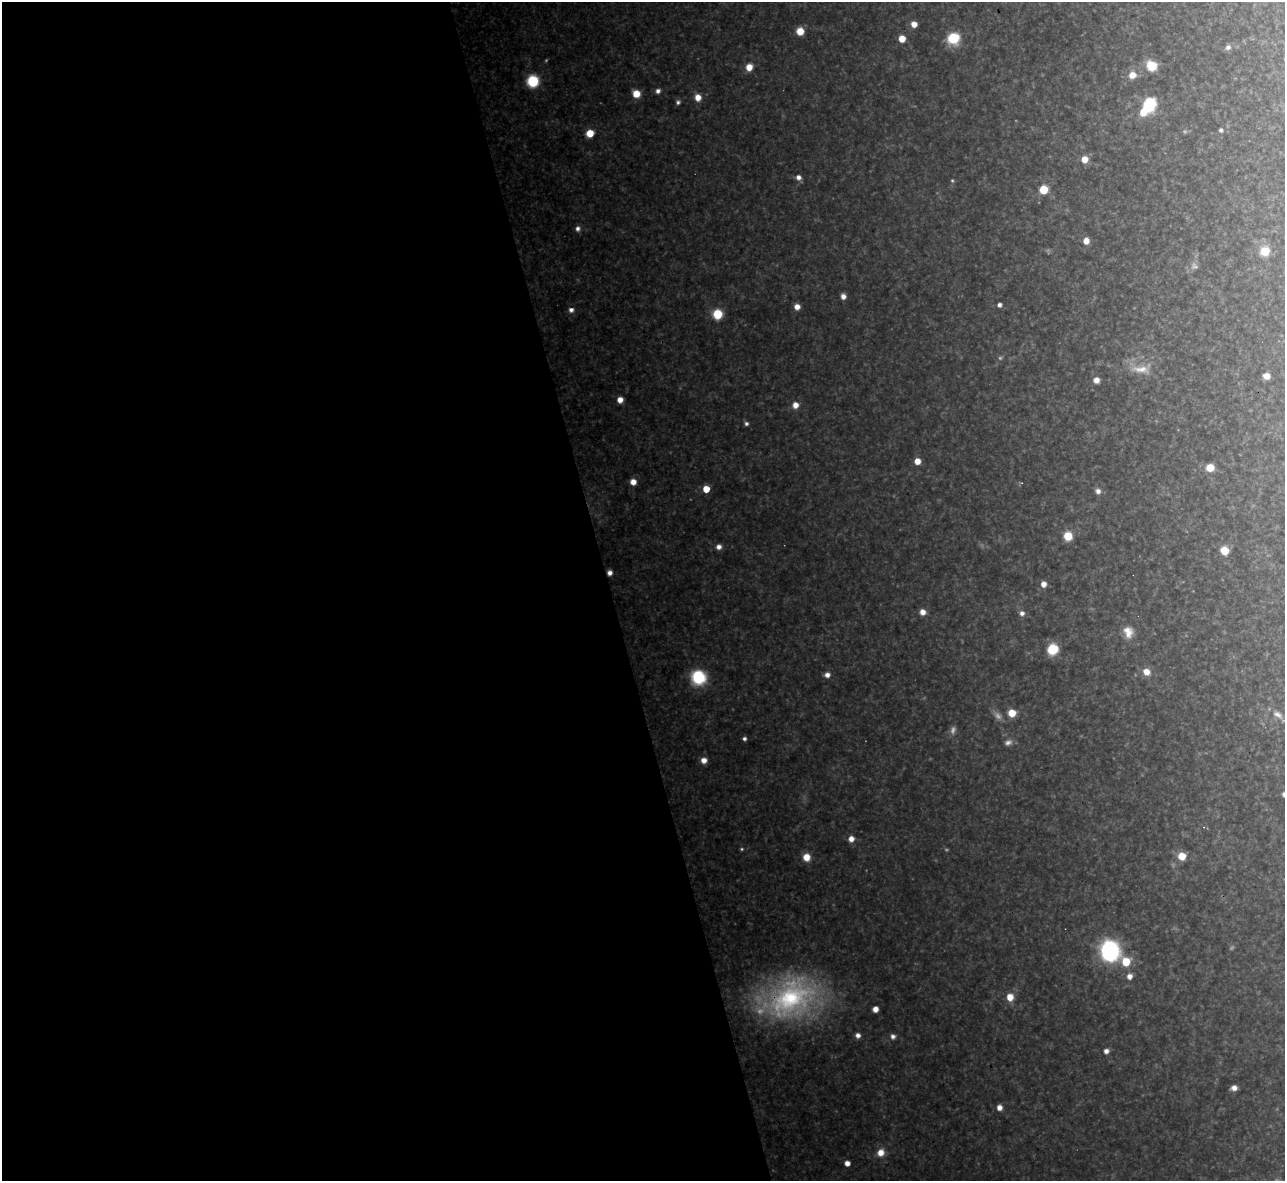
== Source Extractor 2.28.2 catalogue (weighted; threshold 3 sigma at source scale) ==
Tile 9 of 4 x 4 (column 1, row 3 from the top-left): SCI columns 1-1283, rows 1320-2498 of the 5133 x 5115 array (HDU 1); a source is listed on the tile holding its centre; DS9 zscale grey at full resolution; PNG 1287 x 1183 px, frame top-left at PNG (2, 2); no overlay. Shown black and unused: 47% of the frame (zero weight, under 3 of 4 exposures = <1% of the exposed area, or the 3 px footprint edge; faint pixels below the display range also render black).
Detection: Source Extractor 2.28.2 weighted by HDU 2 'WHT'; one run over the whole footprint, this tile lists its part. Background 0.317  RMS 0.019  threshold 0.0876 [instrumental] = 3 sigma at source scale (4.5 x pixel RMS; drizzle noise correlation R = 1.50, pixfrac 1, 0.05/0.05 arcsec/px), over >= 5 px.
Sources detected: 83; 8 too faint to see at this stretch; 1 inside a brighter object's white glare — not listed; the other 74 listed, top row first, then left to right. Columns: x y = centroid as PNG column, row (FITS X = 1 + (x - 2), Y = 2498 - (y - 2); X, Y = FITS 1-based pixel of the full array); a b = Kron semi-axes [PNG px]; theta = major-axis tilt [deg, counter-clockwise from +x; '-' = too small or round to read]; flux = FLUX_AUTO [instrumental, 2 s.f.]
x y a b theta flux
914 24 6 6 - 19
800 31 7 6 - 32
953 38 9 8 - 97
902 39 6 5 - 29
1228 47 7 6 - 7.7
1151 66 11 9 -33 48
749 67 7 7 - 23
1132 75 9 8 - 21
533 81 7 7 - 140
658 91 6 5 - 8.1
636 94 7 6 - 35
698 97 7 7 - 22
678 102 6 6 - 5.5
1149 104 8 7 - 210
1221 130 5 5 - 4.6
590 133 6 6 - 37
1085 159 6 6 - 28
798 177 7 6 - 10
952 180 6 4 -87 3
1044 190 6 6 - 70
578 228 6 6 - 8.5
1086 241 6 5 - 21
1265 251 8 8 - 46
1194 266 11 9 -43 8.9
843 296 6 5 - 12
999 305 5 4 - 6.9
797 307 6 6 - 16
571 310 6 6 - 8.4
717 314 7 6 - 80
1141 369 30 13 3 40
1267 376 5 5 - 21
1096 380 6 5 - 16
620 400 6 6 - 16
795 405 7 7 - 17
746 424 6 5 - 5.3
917 461 5 5 - 24
1210 468 6 6 - 38
633 482 6 6 - 18
706 489 5 5 - 41
1098 491 7 7 - 10
1068 536 7 6 - 51
719 547 6 6 - 11
1224 550 7 6 - 39
610 573 5 5 - 9.7
1043 584 6 5 - 15
923 612 6 6 - 16
1022 613 6 6 - 9.7
1128 632 16 12 -73 25
1053 649 7 7 - 110
1146 672 8 7 - 21
827 675 6 6 - 11
698 677 11 10 - 140
1012 713 6 6 - 36
1278 715 16 8 -34 16
744 739 4 4 - 5.5
1008 742 10 7 22 9.1
704 760 6 6 - 16
1284 794 5 5 - 8.5
851 839 6 6 - 15
1182 856 6 6 - 36
806 857 8 7 - 26
1110 951 12 11 - 400
1126 962 8 8 - 46
1129 976 6 6 - 13
1010 997 8 7 - 26
789 998 74 49 27 440
875 1009 5 5 - 16
858 1035 6 5 - 9.4
893 1036 6 6 - 8.1
1106 1051 5 5 - 10
1234 1088 6 5 - 13
999 1107 6 5 - 13
881 1152 8 8 - 23
847 1163 5 4 - 14
Overlapping masked pixels (flux is a lower limit): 2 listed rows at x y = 610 573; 789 998
Isophote crosses this tile's border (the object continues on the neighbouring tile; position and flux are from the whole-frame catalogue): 1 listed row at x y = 1284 794